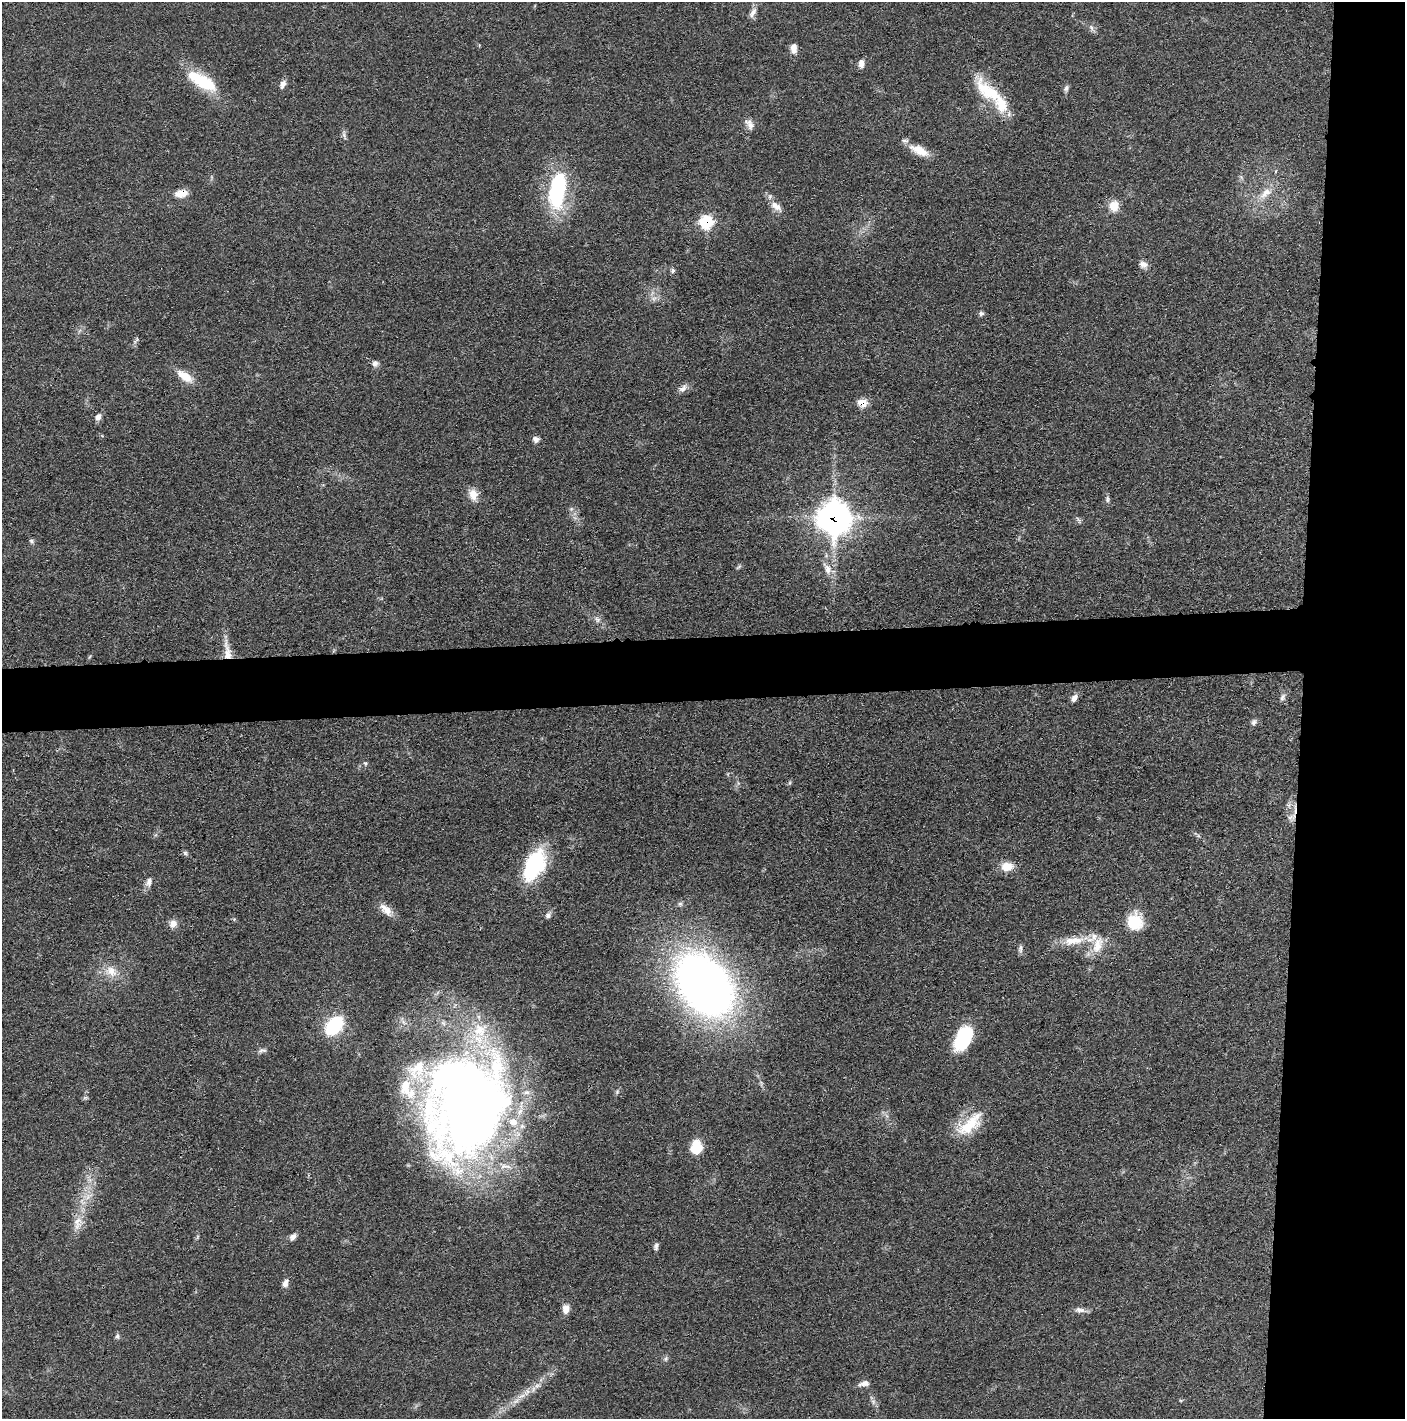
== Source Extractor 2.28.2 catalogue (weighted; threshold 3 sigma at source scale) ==
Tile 6 of 3 x 3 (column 3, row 2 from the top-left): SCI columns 2820-4222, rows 1424-2840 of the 4235 x 4264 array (HDU 1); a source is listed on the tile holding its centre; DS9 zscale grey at full resolution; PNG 1407 x 1421 px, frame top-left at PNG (2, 2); no overlay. Shown black and unused: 12% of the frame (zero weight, under 3 of 4 exposures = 1% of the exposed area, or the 3 px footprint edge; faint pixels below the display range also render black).
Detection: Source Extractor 2.28.2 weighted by HDU 2 'WHT'; one run over the whole footprint, this tile lists its part. Background 0.0475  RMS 0.0051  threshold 0.023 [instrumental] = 3 sigma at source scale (4.5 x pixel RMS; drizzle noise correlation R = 1.50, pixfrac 1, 0.05/0.05 arcsec/px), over >= 5 px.
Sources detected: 85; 1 inside a brighter object's white glare — not listed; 9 inside a brighter listed object's ellipse — not listed separately; the other 75 listed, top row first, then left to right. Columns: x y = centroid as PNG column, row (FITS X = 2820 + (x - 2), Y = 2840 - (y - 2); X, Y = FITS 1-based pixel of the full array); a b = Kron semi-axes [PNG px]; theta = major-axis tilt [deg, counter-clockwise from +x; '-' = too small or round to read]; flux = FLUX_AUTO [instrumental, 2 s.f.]
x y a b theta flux
753 12 16 7 60 3
1091 28 9 5 -70 1.5
794 48 12 8 90 3.8
861 64 10 7 -88 3.1
202 81 37 13 -30 25
283 84 10 6 64 2.6
1066 88 10 6 79 1.5
989 92 47 17 -40 25
749 124 16 9 -64 3.2
344 134 10 5 -80 1.5
919 150 26 10 -25 7.9
557 190 47 20 81 49
181 193 15 9 11 5.7
1265 193 21 10 42 7.2
776 206 19 9 -37 4.6
1114 206 12 11 - 7
706 222 8 8 - 32
1143 264 10 8 -18 2.7
673 270 6 6 - 1.1
654 298 7 4 19 1.4
981 313 7 6 - 1.2
136 340 10 4 54 1
375 363 9 7 52 2
185 376 23 10 -35 7.9
683 388 13 8 46 2.6
863 403 8 7 - 9.5
98 417 9 7 56 2.5
536 439 8 7 - 1.9
473 494 15 11 -80 5.4
1107 499 10 5 86 1.2
571 509 5 5 - 0.97
835 517 14 13 - 550
1079 520 10 4 -57 1.1
31 541 7 5 -23 0.96
739 567 10 3 40 0.8
828 569 14 9 -81 4.6
597 619 9 7 -39 2
227 652 31 9 -82 7.8
1282 697 11 6 65 1.6
1074 698 10 6 54 2.7
1254 722 9 7 59 1.5
365 764 7 4 -70 0.83
1288 805 6 6 - 1.5
1290 817 10 6 15 1.9
185 853 6 6 - 1
534 865 36 20 63 38
1007 867 17 11 6 6.2
149 882 11 7 69 2.8
386 910 21 10 -44 5.2
548 915 7 7 - 1.8
1135 922 20 18 82 14
173 924 11 10 - 3.4
1075 940 23 10 4 9.7
1097 945 25 13 73 9.4
1020 949 12 5 87 1.5
111 971 17 12 -50 7.1
704 985 52 36 -51 420
334 1026 15 10 49 41
963 1038 29 17 63 27
262 1050 13 5 0 1.5
85 1097 7 4 1 0.82
469 1100 100 68 72 600
970 1124 42 18 41 18
696 1147 15 12 82 11
77 1222 18 13 -83 6.4
293 1237 11 7 46 2.2
656 1246 9 5 80 1.4
285 1283 11 7 71 2.8
566 1309 11 8 80 3.7
1080 1310 15 7 -6 2.6
117 1336 7 6 - 1.2
666 1359 8 5 71 1
864 1384 15 6 11 2.6
527 1392 13 8 49 3.8
516 1401 14 6 35 3.3
Overlapping masked pixels (flux is a lower limit): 7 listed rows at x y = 989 92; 181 193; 706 222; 863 403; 835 517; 227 652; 469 1100